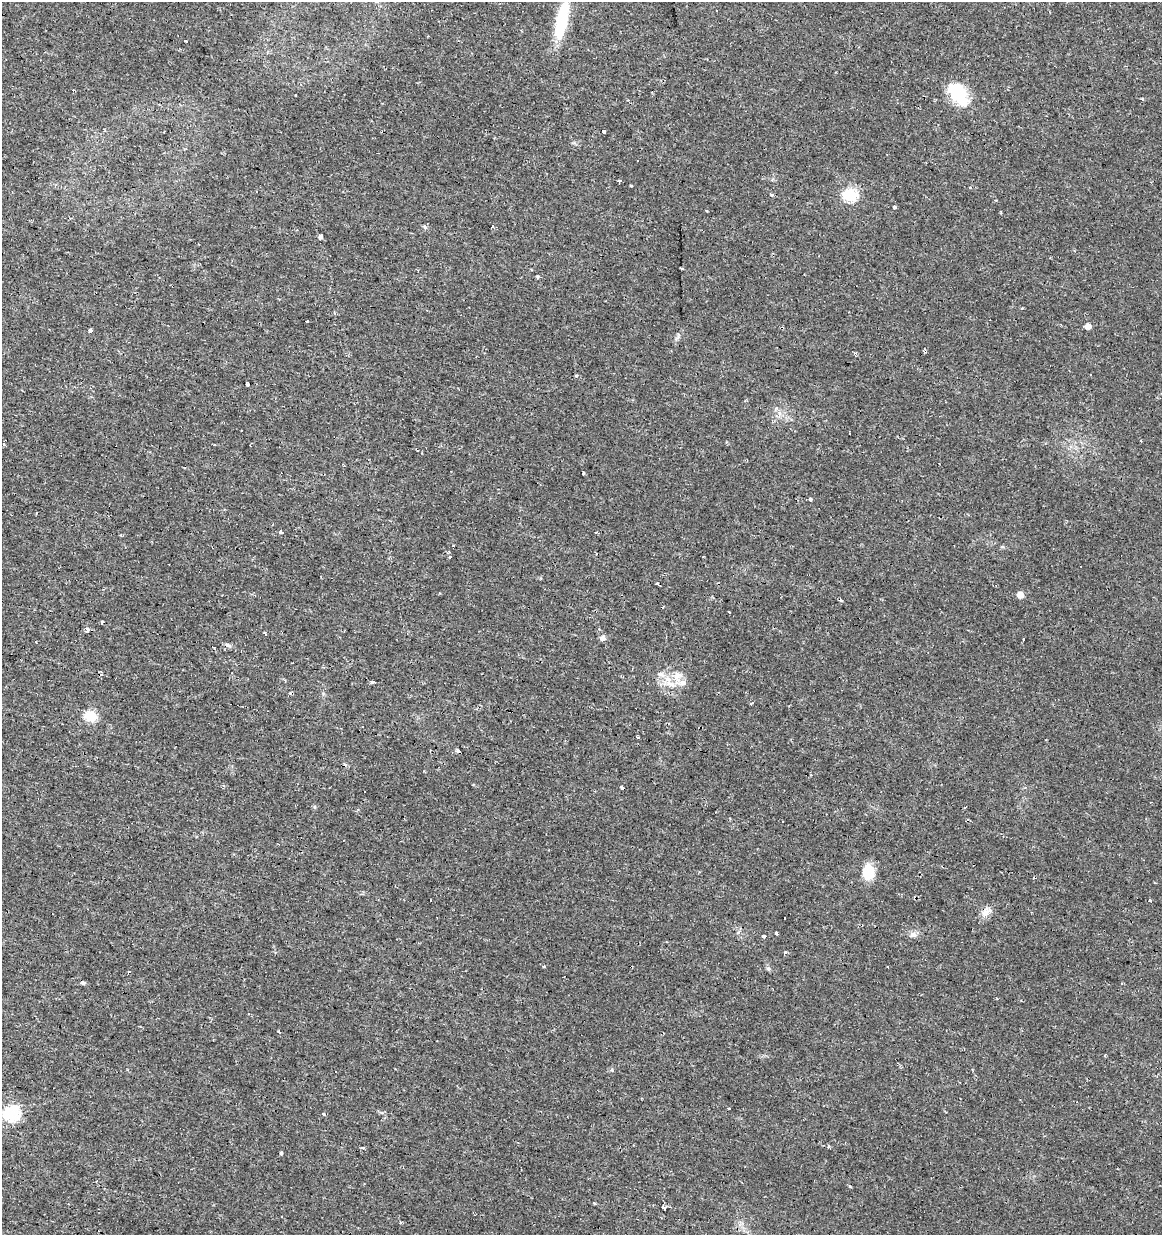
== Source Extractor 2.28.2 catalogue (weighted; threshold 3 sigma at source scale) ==
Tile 11 of 4 x 4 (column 3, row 3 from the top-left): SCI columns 2602-3761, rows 1234-2466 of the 5143 x 4939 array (HDU 1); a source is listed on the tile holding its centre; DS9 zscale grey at full resolution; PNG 1164 x 1237 px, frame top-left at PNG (2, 2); no overlay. Shown black and unused: <1% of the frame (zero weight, under 2 of 3 exposures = <1% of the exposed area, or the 3 px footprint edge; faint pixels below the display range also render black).
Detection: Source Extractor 2.28.2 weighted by HDU 2 'WHT'; one run over the whole footprint, this tile lists its part. Background 0.0131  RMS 0.0031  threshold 0.0138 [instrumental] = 3 sigma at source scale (4.5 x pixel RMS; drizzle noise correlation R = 1.50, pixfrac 1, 0.0396/0.0396 arcsec/px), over >= 5 px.
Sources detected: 89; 20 cosmic-ray / hot-pixel residue — not listed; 3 inside a brighter listed object's ellipse — not listed separately; the other 66 listed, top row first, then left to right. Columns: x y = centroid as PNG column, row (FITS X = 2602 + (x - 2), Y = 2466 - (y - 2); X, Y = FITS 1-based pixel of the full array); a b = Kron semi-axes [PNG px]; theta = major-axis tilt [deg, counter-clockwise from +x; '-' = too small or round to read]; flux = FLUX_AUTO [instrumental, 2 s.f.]
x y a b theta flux
716 10 3 2 - 0.35
562 19 48 14 79 14
186 41 3 3 - 0.85
958 94 28 16 -53 13
1142 99 3 2 - 0.45
604 131 4 3 - 1.1
637 161 3 3 - 0.36
619 181 4 3 - 0.67
970 188 3 2 - 0.52
772 194 3 3 - 1.5
850 195 6 6 - 37
894 207 4 3 - 1.4
493 225 3 3 - 5.9
425 227 6 5 - 0.59
320 237 4 3 - 4
537 277 4 4 - 0.48
307 322 3 3 - 0.86
1088 326 5 5 - 1.6
90 330 4 3 - 1.5
925 349 5 4 - 0.49
576 375 3 3 - 0.5
247 384 4 3 - 1.6
849 433 3 2 - 0.51
3 444 4 3 - 0.41
417 450 5 3 - 0.69
583 473 3 3 - 2.5
810 499 3 3 - 2.7
596 532 3 3 - 0.32
281 533 4 3 - 1.5
450 557 4 3 - 0.45
657 584 4 3 - 1.2
1020 595 5 5 - 2.5
729 612 3 2 - 0.36
102 622 4 2 - 0.71
87 630 4 4 - 1.7
265 634 4 2 - 0.59
602 638 6 5 - 1.4
1023 639 3 3 - 3
228 645 8 5 -20 0.87
677 676 17 10 86 3.3
373 682 5 3 - 2.5
751 703 5 2 - 0.31
91 716 6 6 - 22
637 737 3 3 - 1.1
458 752 4 3 - 4.3
364 792 3 3 - 0.73
965 808 3 2 - 0.41
868 872 14 10 88 8.3
1150 901 3 3 - 1
986 912 18 8 38 2.3
776 933 4 3 - 2
913 935 9 8 - 1.3
764 936 4 3 - 3.8
785 952 4 3 - 0.61
631 967 3 3 - 0.97
768 969 7 5 -33 0.59
128 971 3 3 - 2.3
83 983 6 4 7 0.66
279 1032 5 2 - 0.4
12 1113 7 7 - 57
323 1114 3 3 - 8.5
362 1148 4 3 - 18
281 1153 4 3 - 0.98
594 1203 4 3 - 0.32
664 1208 5 3 - 1.4
401 1223 4 3 - 0.33
Overlapping masked pixels (flux is a lower limit): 3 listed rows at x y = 458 752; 986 912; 631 967
Isophote crosses this tile's border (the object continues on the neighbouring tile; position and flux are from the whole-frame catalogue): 1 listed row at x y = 562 19
Unlisted compact peaks at least as high as the median listed source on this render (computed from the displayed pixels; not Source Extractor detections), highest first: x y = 612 1070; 678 336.